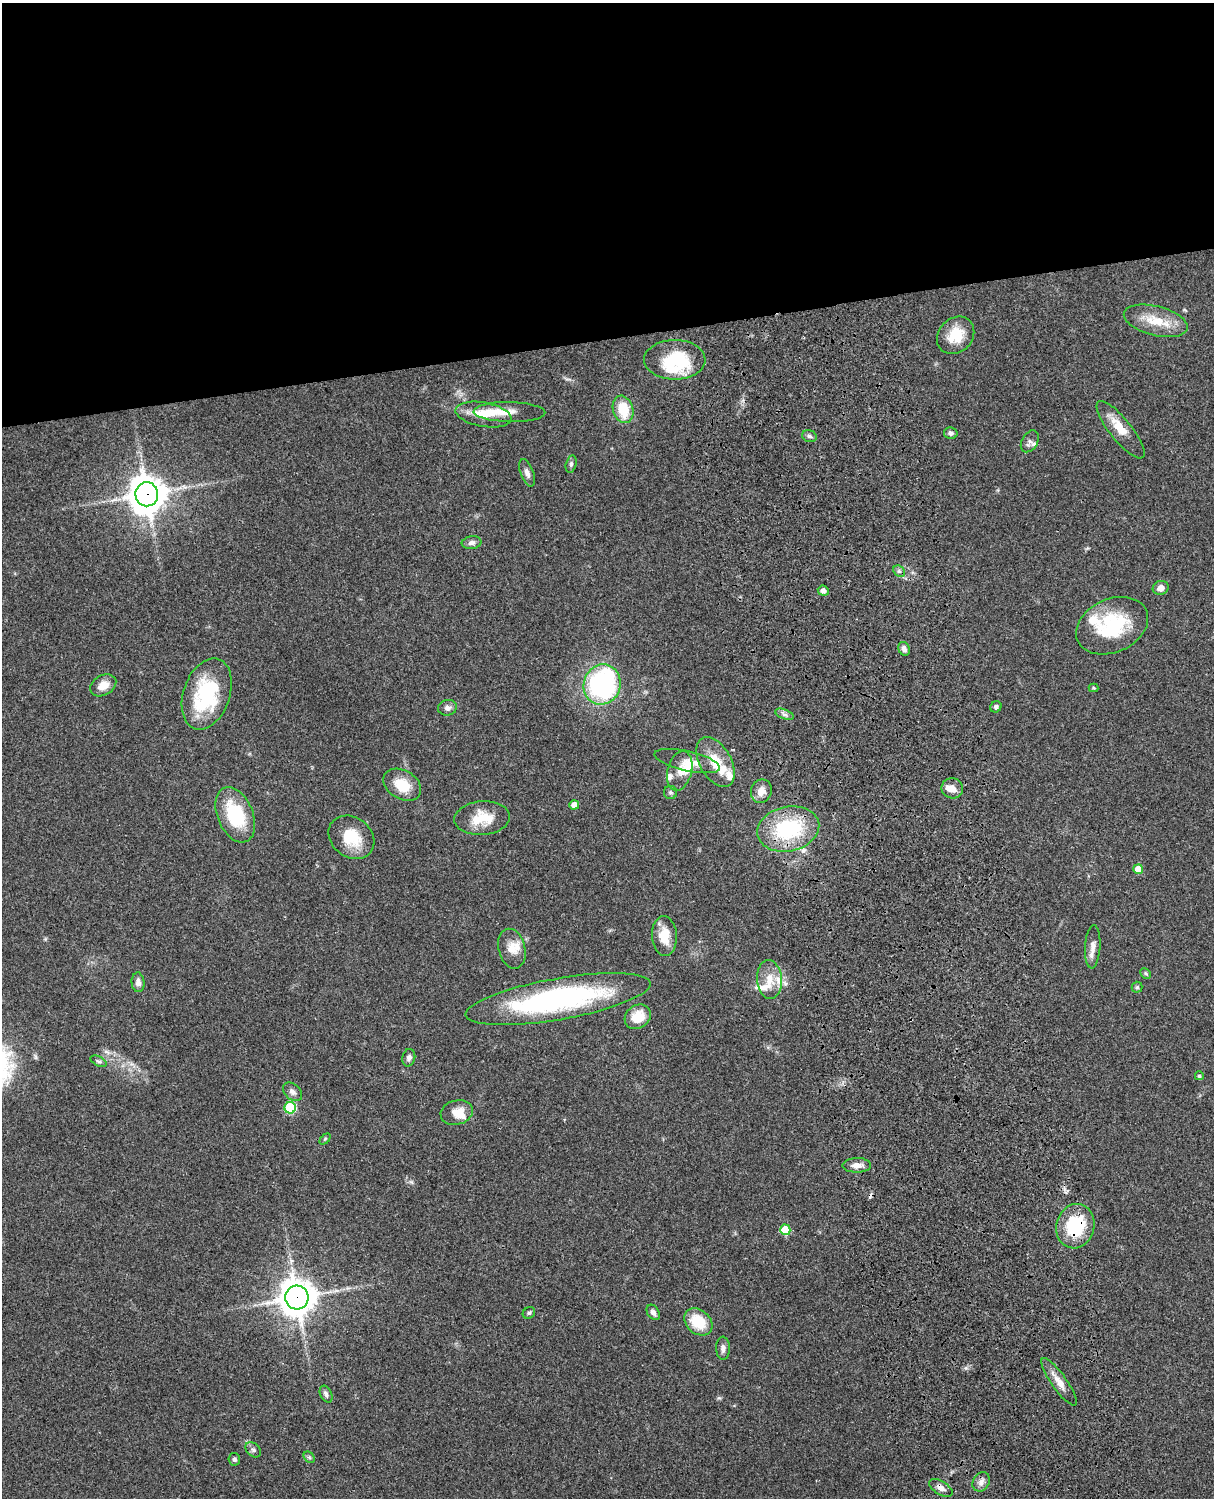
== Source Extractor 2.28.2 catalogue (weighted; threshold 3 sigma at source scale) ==
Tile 2 of 4 x 3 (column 2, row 1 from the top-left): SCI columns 1334-2545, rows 3268-4763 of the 5087 x 4926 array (HDU 1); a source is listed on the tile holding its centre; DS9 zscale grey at full resolution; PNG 1216 x 1500 px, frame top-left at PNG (2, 3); each listed source drawn as its Kron ellipse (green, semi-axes under 4 px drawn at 4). Shown black and unused: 23% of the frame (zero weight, under 3 of 4 exposures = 6% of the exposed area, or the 3 px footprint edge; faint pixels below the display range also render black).
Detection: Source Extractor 2.28.2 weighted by HDU 2 'WHT'; one run over the whole footprint, this tile lists its part. Background 0.0958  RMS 0.0062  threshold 0.028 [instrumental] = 3 sigma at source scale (4.5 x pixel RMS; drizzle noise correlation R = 1.50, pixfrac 1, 0.05/0.05 arcsec/px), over >= 5 px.
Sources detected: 87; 3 inside a brighter object's white glare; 1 cosmic-ray / hot-pixel residue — neither listed nor drawn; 13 inside a brighter listed object's ellipse — not listed separately; the other 70 listed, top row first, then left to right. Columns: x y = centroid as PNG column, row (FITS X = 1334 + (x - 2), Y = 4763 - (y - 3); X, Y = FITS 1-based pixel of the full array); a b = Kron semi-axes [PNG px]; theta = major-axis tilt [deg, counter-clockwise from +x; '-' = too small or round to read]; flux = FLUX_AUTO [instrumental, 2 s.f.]
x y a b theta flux
1156 321 33 14 -14 16
956 335 20 17 46 15
675 360 31 20 0 38
623 409 14 10 -74 18
509 412 36 10 -1 8.1
483 415 28 12 -10 13
1121 430 36 11 -51 11
951 433 7 5 -11 1.9
809 436 7 5 -17 1.5
1030 441 12 8 59 2.5
571 464 9 5 76 1.4
527 473 14 6 -69 3.1
147 494 12 11 - 1300
471 543 10 6 8 2.4
899 571 6 5 - 1.5
1161 588 8 7 - 4
823 591 5 5 - 2.4
1112 626 37 26 24 44
904 649 7 5 -65 2.5
602 684 20 18 71 110
103 685 14 10 30 6.5
1094 688 5 4 - 0.67
207 694 37 23 71 50
996 707 6 5 - 1.7
447 708 9 7 14 2.7
785 714 10 4 -21 1.8
687 761 33 10 -13 7.9
715 762 27 15 -60 16
680 771 20 12 76 6.6
402 785 20 14 -30 14
952 788 11 10 - 5.3
761 791 12 10 68 5.5
670 792 6 6 - 1.4
574 805 5 4 - 5.8
235 815 29 17 -67 36
482 818 28 17 5 16
788 829 31 22 12 53
351 837 24 20 -38 19
1138 869 5 5 - 8.6
664 936 20 12 -86 12
1093 947 21 7 86 4.8
512 949 20 13 -75 8
1146 973 6 4 -45 0.94
769 979 19 12 -85 9.8
138 982 10 6 -85 3.1
1137 987 5 5 - 1
558 999 93 20 10 130
638 1017 14 11 36 12
409 1058 9 6 76 2.4
98 1061 9 4 -26 1.4
1199 1076 4 4 - 1
292 1092 11 7 -43 2.8
290 1108 6 5 - 44
457 1112 16 12 15 8.4
325 1139 6 4 45 0.8
857 1165 14 7 1 4.8
1075 1226 22 19 74 35
785 1230 5 5 - 23
297 1297 12 11 - 1200
653 1312 8 5 -57 2.8
529 1313 6 5 - 1.2
698 1322 16 12 -40 18
723 1348 11 7 -89 2.8
1059 1382 28 7 -55 6.9
326 1394 9 5 -65 2.2
253 1450 9 6 -43 1.7
309 1457 6 4 -44 0.94
234 1459 6 5 - 1.7
981 1482 10 8 58 3.3
941 1488 13 6 -31 3.5
Overlapping masked pixels (flux is a lower limit): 5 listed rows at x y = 147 494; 788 829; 1075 1226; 297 1297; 941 1488